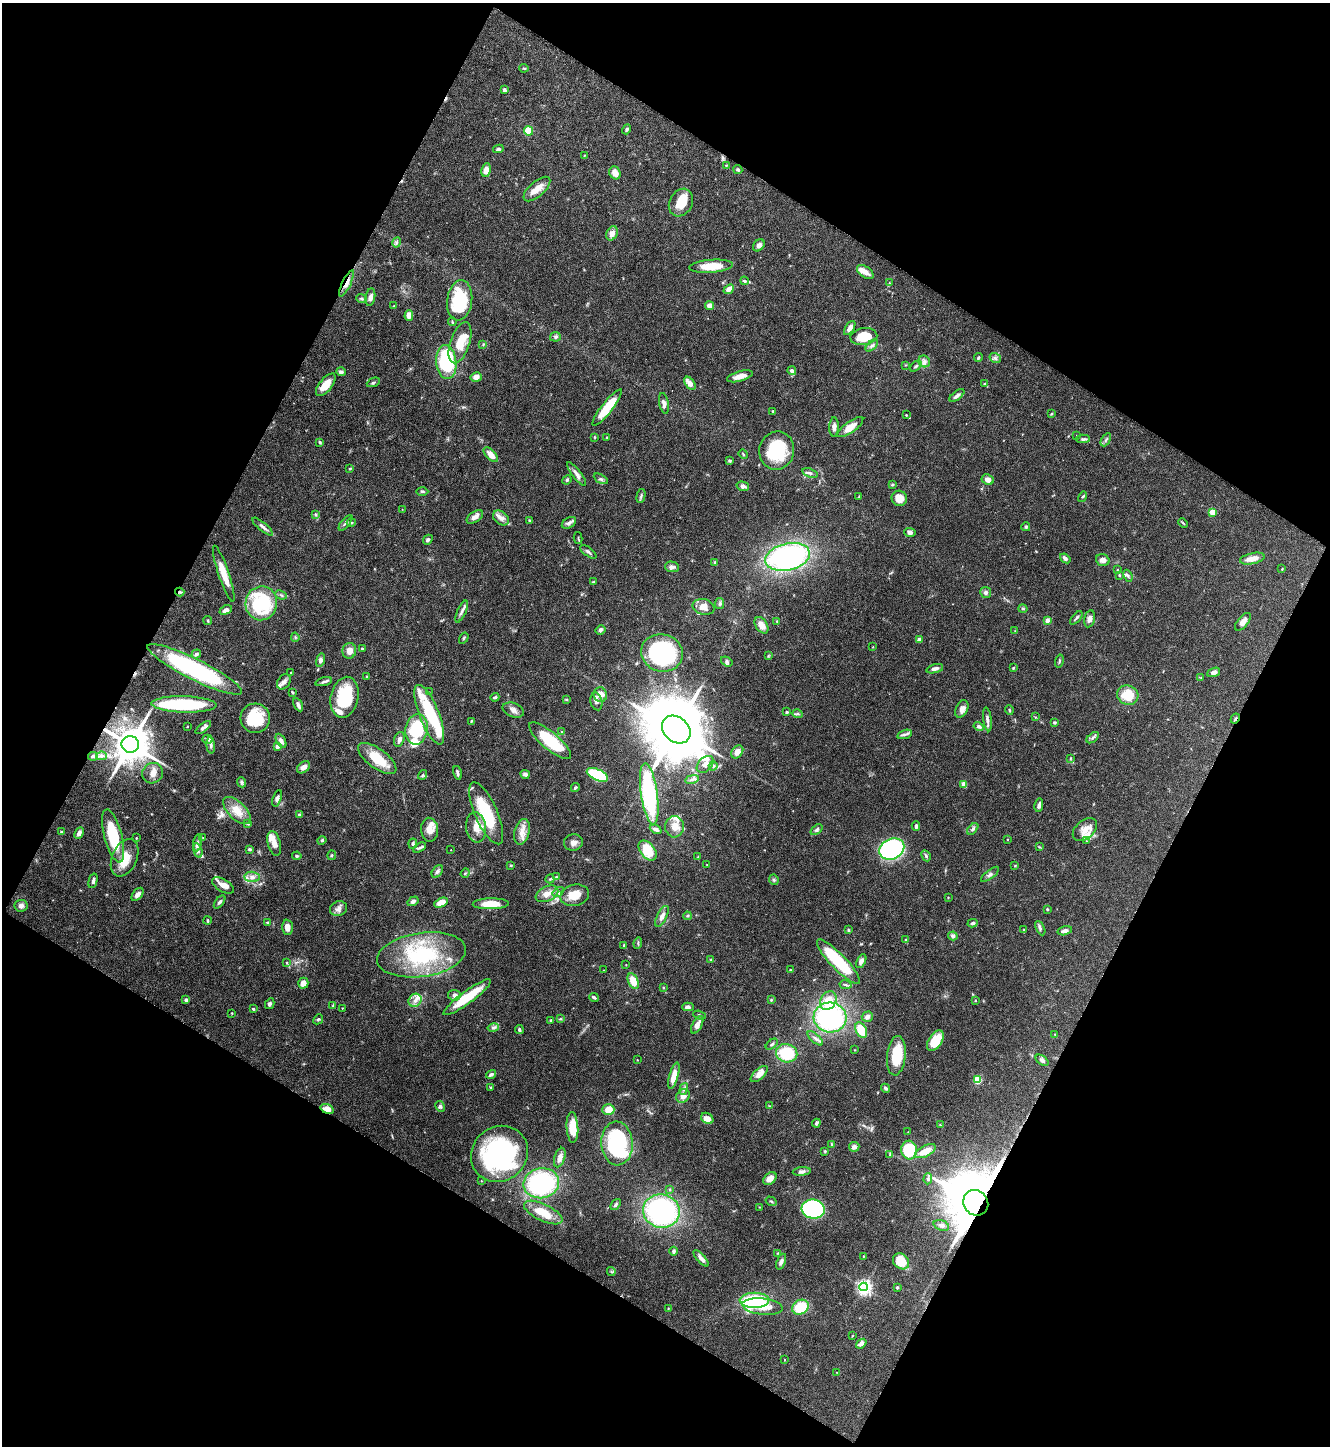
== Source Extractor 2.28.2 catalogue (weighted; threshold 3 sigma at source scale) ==
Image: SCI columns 93-2747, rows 3-2889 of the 2870 x 2889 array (HDU 1 of 3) = the unmasked area's bounding box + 8 px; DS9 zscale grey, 2 x 2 block average (1 PNG px = mean of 2 x 2 image px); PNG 1332 x 1448 px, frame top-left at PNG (2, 3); each listed source drawn as its Kron ellipse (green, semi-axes under 4 px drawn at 4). Shown black and unused: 47% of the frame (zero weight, under 4 of 8 exposures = <1% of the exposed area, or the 3 px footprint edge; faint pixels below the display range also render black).
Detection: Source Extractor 2.28.2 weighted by HDU 2 'WHT'. Background 0.0673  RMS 0.0032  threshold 0.0132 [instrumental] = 3 sigma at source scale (4.09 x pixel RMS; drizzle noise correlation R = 1.36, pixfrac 0.8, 0.05/0.05 arcsec/px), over >= 5 px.
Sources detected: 428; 6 inside a brighter object's white glare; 3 cosmic-ray / hot-pixel residue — neither listed nor drawn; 39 inside a brighter listed object's ellipse — not listed separately; the other 380 listed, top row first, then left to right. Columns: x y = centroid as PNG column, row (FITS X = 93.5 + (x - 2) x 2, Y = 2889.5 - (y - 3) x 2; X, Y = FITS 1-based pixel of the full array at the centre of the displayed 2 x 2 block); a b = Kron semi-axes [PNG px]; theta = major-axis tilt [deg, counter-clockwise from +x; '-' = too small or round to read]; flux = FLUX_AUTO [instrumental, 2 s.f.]
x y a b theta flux
524 68 4 3 - 0.76
504 90 4 3 - 1.5
627 129 5 3 - 1.3
528 131 4 4 - 17
498 149 5 3 - 1.3
584 155 2 2 - 0.48
726 165 3 3 - 0.61
486 170 7 4 80 5.9
738 170 4 3 - 1.4
615 173 7 5 -61 5.8
537 189 16 7 41 8
681 203 14 11 60 15
612 233 7 5 65 5.7
397 242 5 3 - 1.4
759 245 7 5 46 3.1
711 266 22 6 4 17
865 272 9 5 -36 5.7
744 281 4 3 - 1.2
346 283 14 4 65 4.6
889 283 3 2 - 0.31
729 289 5 3 - 4.7
370 297 9 5 81 3.3
362 299 5 3 - 1.1
460 300 20 12 82 45
394 306 3 3 - 0.57
710 306 4 4 - 4.8
409 315 5 4 - 5.1
452 322 4 2 - 0.68
850 328 8 4 57 4.2
555 337 5 4 - 1.5
864 337 13 8 9 21
460 343 21 9 71 15
483 344 3 2 - 0.55
872 345 7 3 44 1.9
978 358 4 3 - 1.1
995 358 6 5 - 1.9
924 361 6 5 - 2.6
446 362 17 10 -84 68
905 365 3 3 - 0.52
916 366 6 3 42 1.4
792 371 4 4 - 2.2
341 372 5 4 - 2.4
740 376 13 5 16 6.8
476 377 5 5 - 4.2
373 382 7 3 23 1.1
690 383 7 4 -54 5.2
984 384 3 3 - 0.81
326 385 13 6 51 11
957 395 9 4 37 2.8
664 403 10 4 -80 3.6
607 407 23 5 52 27
773 411 3 2 - 0.58
1051 414 3 2 - 0.64
906 415 2 2 - 0.48
834 427 9 4 88 3.4
850 427 15 5 36 9.7
1077 435 2 2 - 0.39
595 437 3 2 - 0.56
607 437 3 3 - 0.61
1083 439 7 4 2 1.5
1106 440 7 3 61 1.5
320 442 4 3 - 0.83
777 451 19 17 77 44
743 454 5 3 - 0.87
491 455 9 4 -47 7
729 461 4 3 - 1.1
350 468 3 3 - 0.68
810 473 8 3 -18 1.8
577 474 15 4 -54 4.2
601 479 8 3 -30 1.5
567 480 5 4 - 1.1
988 480 6 5 - 4.2
892 485 4 3 - 0.99
743 486 6 4 -18 2.5
422 491 6 3 -1 1.2
641 496 7 3 77 1.3
859 497 3 3 - 0.53
1082 497 5 3 - 0.98
899 498 8 7 - 9.1
402 509 2 2 - 0.28
1213 512 3 3 - 11
316 515 3 3 - 0.9
475 517 9 5 34 4.5
501 518 9 6 -38 4.2
529 521 3 3 - 0.86
351 522 4 3 - 0.87
345 523 9 3 50 1.8
569 523 8 5 31 2.5
1183 523 5 2 - 0.74
263 527 13 4 -40 2.8
1026 527 4 4 - 1
910 533 5 4 - 2.5
578 538 6 2 -77 0.8
428 540 5 3 - 1.8
588 552 10 4 -36 1.9
788 557 22 13 14 160
1065 558 6 3 -39 2.5
1252 559 12 5 13 7.4
1103 560 7 5 -19 3.6
714 562 3 3 - 0.66
672 567 7 5 -2 2.9
1282 569 3 2 - 0.5
1117 570 3 2 - 0.36
224 574 29 5 -71 12
1119 575 3 3 - 0.69
1128 576 6 4 -67 1.5
593 582 4 3 - 0.75
180 592 4 4 - 1.4
986 592 5 5 - 1.9
281 595 6 3 -24 1.2
261 603 17 15 78 60
720 604 5 4 - 1.6
704 607 11 8 -11 7.4
1023 609 4 4 - 1
226 610 6 3 26 3
462 611 12 4 66 2.6
1076 618 8 3 48 1.2
1090 619 9 5 76 3.1
208 620 4 3 - 0.84
1047 620 3 3 - 6.4
777 621 3 3 - 0.53
1243 622 11 5 50 4.6
761 625 9 5 -58 6.7
600 630 5 4 - 1.9
1015 631 3 2 - 0.37
295 637 4 3 - 0.81
464 638 6 3 58 0.89
919 639 3 2 - 6.2
873 647 3 2 - 0.4
362 649 3 3 - 0.99
349 651 8 7 - 6.1
662 653 21 18 -13 100
196 654 5 4 - 1.9
768 656 3 2 - 0.65
320 660 7 4 76 2.1
727 661 6 4 -35 1.6
1059 661 7 3 76 1
1013 668 3 2 - 0.78
195 669 52 10 -27 130
935 669 8 4 15 2.7
1214 672 7 4 21 2.7
291 673 3 2 - 0.44
367 676 3 3 - 0.61
1201 677 4 3 - 0.58
284 682 8 6 54 3.1
324 682 8 3 15 1.7
292 692 4 2 - 0.72
429 692 2 2 - 0.27
600 695 7 6 - 6
1128 695 11 9 -23 19
344 697 21 14 78 39
495 697 4 3 - 1.1
566 700 4 3 - 0.65
596 701 9 6 -77 2.6
184 704 32 8 -2 57
298 705 7 4 -61 2.4
962 709 9 6 65 4.7
513 710 11 7 -23 3.9
1009 710 5 3 - 1
787 712 4 4 - 0.86
797 714 5 4 - 1.3
429 715 32 10 -69 24
1035 717 3 2 - 0.52
255 718 15 14 - 31
1235 718 5 2 - 1.1
987 719 12 3 -82 3.1
471 721 4 3 - 0.7
1055 723 4 3 - 1.2
187 727 3 2 - 0.41
979 727 5 3 - 1.8
203 728 9 4 38 2.7
416 729 15 11 80 44
676 730 16 12 -42 6600
562 731 3 3 - 0.52
905 734 7 4 17 2.1
1093 738 7 4 38 1.7
207 739 5 4 - 2
399 739 8 5 72 3
281 741 8 4 -62 3.5
550 741 26 8 -40 39
130 744 8 8 - 2000
211 745 8 4 -85 2
277 747 3 3 - 4.2
737 752 7 5 54 4.9
93 756 5 4 - 1.2
101 756 5 4 - 1.7
377 758 23 9 -36 22
1070 758 4 2 - 0.56
705 764 10 6 45 4.3
713 766 5 3 - 0.91
303 767 7 5 40 4.4
152 773 10 10 - 5.9
457 773 7 2 -77 1.8
525 774 5 4 - 2.5
423 775 5 3 - 1.1
597 775 11 5 -24 41
692 779 7 3 11 1.7
241 782 5 4 - 1.5
964 784 3 3 - 9.3
575 788 4 3 - 0.96
649 794 31 8 -82 94
277 798 8 4 71 2.1
1039 805 7 3 79 2.4
237 811 17 8 -44 11
486 813 33 11 -66 44
299 814 4 3 - 0.82
248 824 4 3 - 0.82
916 826 5 3 - 1.8
476 827 15 10 -82 9.4
674 827 10 9 - 7.3
656 829 6 3 -25 3.7
973 829 7 4 48 2.1
430 830 12 8 -86 7.3
817 830 7 4 38 1.5
1085 830 14 9 42 7.7
62 832 3 3 - 1.1
522 832 13 7 76 6.8
79 833 6 4 63 3
113 836 27 9 -75 43
136 838 3 2 - 0.56
203 838 3 2 - 0.4
1007 839 3 2 - 0.43
322 840 4 4 - 1.4
1086 841 4 3 - 0.57
198 843 9 3 81 1.5
573 843 9 8 - 4
274 844 13 6 -77 5.7
413 844 5 3 - 1
1039 847 3 2 - 0.51
420 848 7 4 32 1.8
250 849 4 3 - 1.1
892 849 13 10 26 120
198 850 7 3 -75 2.2
451 850 2 2 - 0.28
648 851 11 7 -51 18
332 855 5 3 - 0.8
297 856 5 3 - 0.97
926 856 6 3 -61 1.5
698 857 3 3 - 0.51
125 858 20 12 65 13
707 864 2 2 - 0.43
511 865 4 3 - 0.63
1015 866 3 3 - 0.63
437 872 7 5 56 2.2
465 873 5 3 - 0.9
990 874 11 4 38 2.2
252 877 7 5 -6 3.4
556 877 3 3 - 0.67
550 879 4 3 - 0.92
774 880 5 4 - 1.4
93 881 7 3 75 1.9
223 885 12 6 -31 5.2
558 892 6 4 35 1.7
137 894 7 4 52 3.9
547 894 12 7 26 7
575 895 14 10 13 13
948 897 2 2 - 0.4
413 901 6 4 31 2.1
220 902 7 4 52 1.6
441 903 7 4 27 7.5
491 904 18 5 1 15
21 906 6 6 - 3.6
338 909 9 7 26 3.8
1047 909 3 3 - 0.71
662 916 11 5 63 4
687 916 4 3 - 0.92
207 921 4 3 - 0.85
268 923 4 3 - 1.1
972 923 5 3 - 1.7
287 927 7 5 -87 6
1040 928 7 4 -63 1.6
848 930 4 3 - 0.79
1024 930 3 2 - 0.55
1065 931 7 4 14 3.1
953 936 4 4 - 2.3
906 940 4 3 - 1.1
638 943 6 3 81 0.96
624 945 3 3 - 0.52
421 955 45 22 8 68
711 960 3 3 - 0.63
861 961 7 4 62 3
287 962 3 3 - 0.61
838 962 30 7 -46 56
626 965 3 2 - 0.34
604 970 3 2 - 0.31
790 970 3 2 - 0.5
633 981 8 5 -65 11
303 983 5 5 - 5
846 985 6 3 -11 1.3
663 988 3 3 - 0.71
454 995 6 5 - 2.6
467 997 29 6 36 27
594 997 5 3 - 1.4
186 1000 4 3 - 2
415 1000 7 6 - 4.2
771 1000 4 2 - 0.62
975 1000 3 2 - 0.5
828 1001 10 7 62 13
270 1004 5 4 - 1.5
333 1006 4 3 - 0.98
688 1007 6 4 0 2.7
342 1008 2 2 - 0.38
253 1009 4 3 - 0.88
232 1013 3 2 - 0.47
700 1015 6 3 -20 1
830 1017 16 15 - 120
867 1017 5 5 - 2.8
318 1019 5 3 - 1
560 1019 4 3 - 0.8
551 1020 3 3 - 1
697 1025 9 5 63 4.8
493 1028 6 4 13 2
519 1030 4 4 - 1.3
861 1030 8 5 -63 17
1055 1034 3 2 - 0.48
815 1038 9 4 -41 2.7
935 1041 11 6 57 18
772 1044 7 3 40 1.3
855 1050 3 2 - 0.31
787 1053 11 9 -12 30
896 1056 20 9 84 28
637 1060 2 2 - 0.42
1042 1060 7 4 -36 2.1
491 1074 5 3 - 2.6
759 1074 10 5 43 6
674 1076 13 4 75 10
978 1080 3 3 - 32
490 1087 3 3 - 0.88
886 1088 5 3 - 1.3
684 1089 6 3 71 1.6
683 1096 7 6 - 4.8
440 1106 5 4 - 1.6
770 1106 3 3 - 0.6
327 1109 7 4 -18 6.2
608 1110 6 5 - 9.7
707 1118 6 5 - 6.6
816 1123 4 3 - 2.2
940 1125 3 2 - 0.47
572 1128 15 6 -87 16
908 1132 2 2 - 0.33
617 1143 22 16 -88 73
832 1144 3 3 - 0.75
854 1147 5 4 - 3
909 1150 9 8 - 41
825 1151 4 3 - 0.79
925 1151 11 5 27 12
499 1154 29 27 40 140
890 1155 4 3 - 0.66
560 1158 10 5 72 4.2
802 1171 9 4 6 2.7
770 1178 7 5 41 5.4
928 1179 5 4 - 1.8
481 1181 2 2 - 0.45
541 1183 18 15 12 92
670 1190 4 3 - 0.69
771 1201 6 3 -32 0.94
976 1203 13 12 - 7100
615 1204 6 4 50 1.4
759 1207 3 2 - 0.3
813 1209 11 9 -7 110
661 1211 18 16 -13 130
543 1213 21 8 -25 17
941 1225 8 5 -19 3.2
674 1251 4 3 - 1.6
777 1253 4 3 - 0.64
863 1256 2 2 - 0.54
701 1258 10 4 -47 4
901 1261 9 7 -43 13
781 1262 8 4 68 2.8
611 1272 4 3 - 0.76
864 1287 4 4 - 220
897 1287 2 2 - 1.8
754 1300 15 7 1 52
762 1307 20 8 -6 14
800 1307 9 7 34 23
668 1308 3 2 - 0.4
852 1336 3 2 - 0.38
861 1344 6 4 40 3.3
784 1360 3 2 - 0.43
837 1372 3 2 - 0.41
Overlapping masked pixels (flux is a lower limit): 6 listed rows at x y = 346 283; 180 592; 1235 718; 130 744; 327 1109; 976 1203